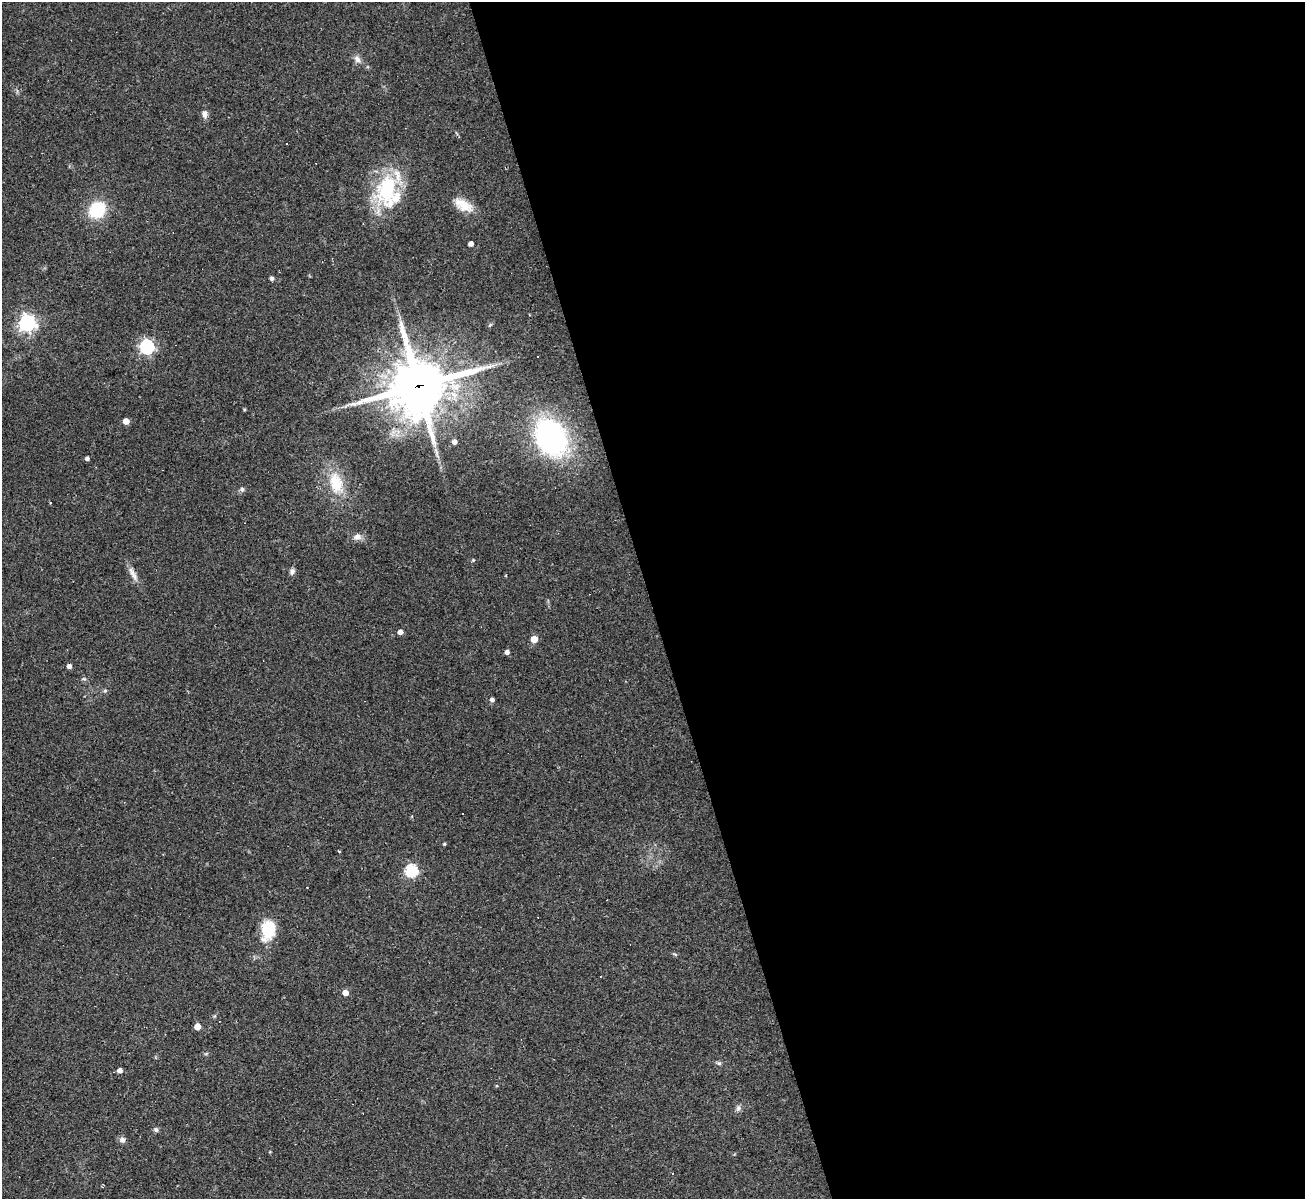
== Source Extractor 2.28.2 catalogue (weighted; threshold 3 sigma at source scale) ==
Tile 8 of 4 x 4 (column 4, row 2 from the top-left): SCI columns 3911-5213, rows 2660-3856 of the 5213 x 5196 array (HDU 1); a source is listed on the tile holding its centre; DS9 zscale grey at full resolution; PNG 1307 x 1201 px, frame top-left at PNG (2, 2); no overlay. Shown black and unused: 50% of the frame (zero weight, under 2 of 3 exposures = <1% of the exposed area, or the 3 px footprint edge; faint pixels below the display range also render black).
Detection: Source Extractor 2.28.2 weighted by HDU 2 'WHT'; one run over the whole footprint, this tile lists its part. Background 0.0885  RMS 0.006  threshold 0.0269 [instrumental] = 3 sigma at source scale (4.5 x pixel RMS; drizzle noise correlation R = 1.50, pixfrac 1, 0.05/0.05 arcsec/px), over >= 5 px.
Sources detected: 49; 6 cosmic-ray / hot-pixel residue — not listed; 1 inside a brighter listed object's ellipse — not listed separately; the other 42 listed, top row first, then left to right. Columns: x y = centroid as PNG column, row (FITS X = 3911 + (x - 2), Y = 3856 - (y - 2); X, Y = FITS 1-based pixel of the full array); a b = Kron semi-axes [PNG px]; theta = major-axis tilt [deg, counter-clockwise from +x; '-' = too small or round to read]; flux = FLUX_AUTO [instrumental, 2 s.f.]
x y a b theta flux
357 59 11 7 -47 3
205 114 10 7 -88 2.8
387 188 48 27 74 46
463 205 26 12 -29 10
97 210 13 12 - 34
471 244 4 4 - 2.8
272 278 5 4 - 1.6
27 323 6 6 - 230
147 347 6 6 - 130
419 386 22 19 21 2800
244 410 4 4 - 0.63
126 421 5 4 - 6.5
551 437 38 28 -61 130
454 441 4 4 - 2.7
87 458 4 4 - 1.8
336 483 29 18 -76 20
242 489 6 6 - 1.4
357 537 10 9 - 3.3
473 560 4 4 - 0.56
292 571 9 6 74 1.9
133 574 23 7 -61 4.4
400 632 4 4 - 3.2
534 639 5 5 - 12
507 652 4 4 - 2.4
69 666 4 4 - 2.6
84 679 6 4 -18 0.83
105 691 6 4 1 0.88
492 700 6 5 - 1.4
444 844 3 3 - 0.75
339 851 4 2 - 0.48
411 870 6 6 - 78
307 887 3 2 - 0.41
268 930 24 15 81 19
675 954 6 4 -20 0.79
345 992 5 4 - 6
197 1026 5 5 - 9.5
719 1063 7 5 -21 1.1
120 1070 4 4 - 3.2
738 1108 8 7 - 1.8
156 1130 7 6 - 1.2
123 1140 8 7 - 2.2
672 1174 3 3 - 4
Overlapping masked pixels (flux is a lower limit): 1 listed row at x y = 419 386